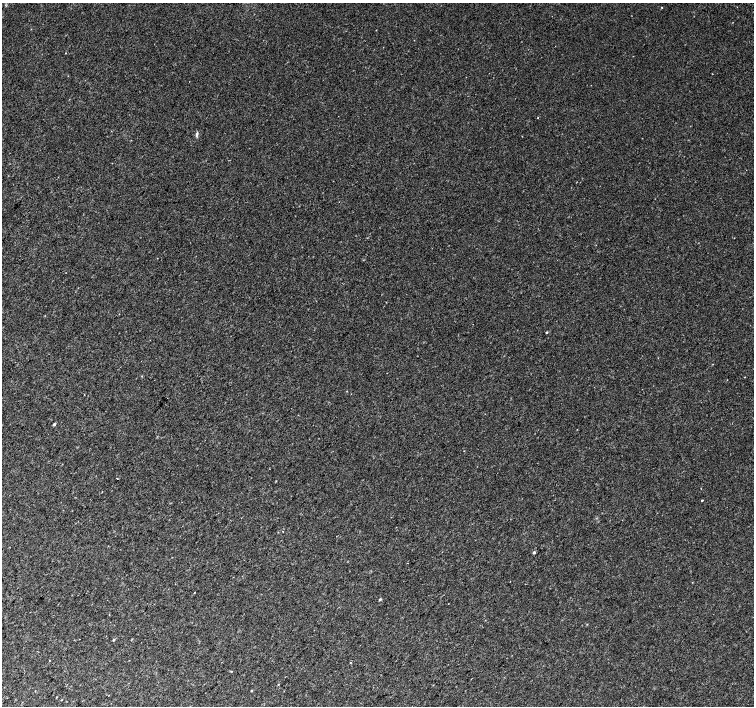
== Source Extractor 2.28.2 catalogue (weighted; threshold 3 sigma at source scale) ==
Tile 7 of 4 x 4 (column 3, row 2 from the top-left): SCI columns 3042-4544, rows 3079-4485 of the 6074 x 6092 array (HDU 1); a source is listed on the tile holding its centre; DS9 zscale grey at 2 x 2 block average (1 PNG px = mean of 2 x 2 image px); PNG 756 x 708 px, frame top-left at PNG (2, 3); no overlay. Shown black and unused: <1% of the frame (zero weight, under 2 of 3 exposures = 2% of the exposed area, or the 3 px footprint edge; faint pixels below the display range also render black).
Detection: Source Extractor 2.28.2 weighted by HDU 2 'WHT'; one run over the whole footprint, this tile lists its part. Background 0.0335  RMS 0.011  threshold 0.0514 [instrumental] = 3 sigma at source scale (4.5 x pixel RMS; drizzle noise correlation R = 1.50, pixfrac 1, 0.0396/0.0396 arcsec/px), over >= 5 px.
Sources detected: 17; all 17 listed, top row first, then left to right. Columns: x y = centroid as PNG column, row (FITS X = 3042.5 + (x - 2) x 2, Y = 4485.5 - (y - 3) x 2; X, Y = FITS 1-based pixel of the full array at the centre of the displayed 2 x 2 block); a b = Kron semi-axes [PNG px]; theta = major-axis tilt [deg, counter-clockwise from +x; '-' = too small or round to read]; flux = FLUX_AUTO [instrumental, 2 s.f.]
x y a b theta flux
662 8 2 2 - 1
538 117 2 2 - 0.91
197 134 7 3 79 4.3
547 332 2 2 - 3
54 424 2 2 - 5.5
117 478 2 2 - 2
276 481 3 2 - 1.1
702 500 2 2 - 1.9
283 531 2 2 - 0.85
534 552 3 2 - 5.7
408 563 2 2 - 2.3
380 599 3 2 - 3.3
114 640 3 2 - 3
350 663 2 2 - 1.1
251 690 3 2 - 2
57 697 2 2 - 1.2
61 700 3 2 - 1.1
Diffuse or blended objects may show on this block-average render without a row.